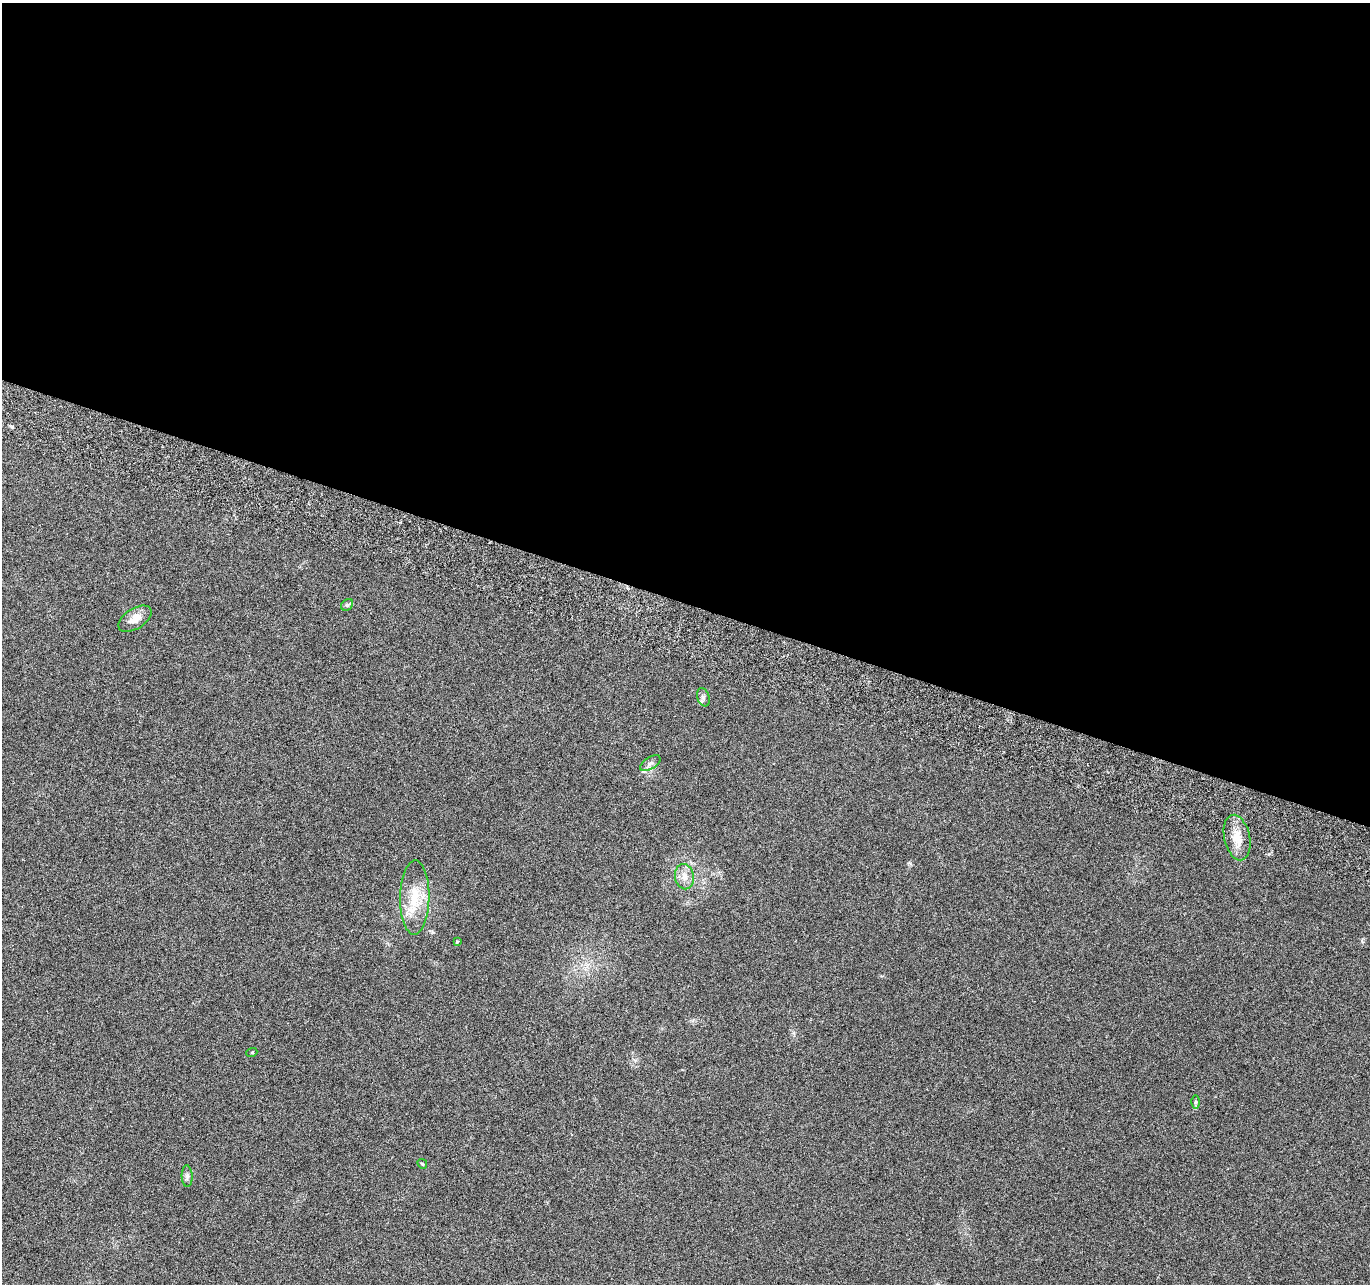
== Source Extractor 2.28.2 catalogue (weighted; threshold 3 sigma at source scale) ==
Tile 3 of 4 x 4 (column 3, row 1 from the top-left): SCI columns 2760-4127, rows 4116-5397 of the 5526 x 5730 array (HDU 1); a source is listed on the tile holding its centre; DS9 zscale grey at full resolution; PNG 1372 x 1286 px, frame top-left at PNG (2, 3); each listed source drawn as its Kron ellipse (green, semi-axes under 4 px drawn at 4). Shown black and unused: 47% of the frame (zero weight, under 3 of 6 exposures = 3% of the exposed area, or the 3 px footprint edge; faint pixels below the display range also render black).
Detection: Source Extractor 2.28.2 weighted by HDU 2 'WHT'; one run over the whole footprint, this tile lists its part. Background 0.0879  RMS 0.0055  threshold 0.0225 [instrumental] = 3 sigma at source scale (4.09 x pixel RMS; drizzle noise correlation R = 1.36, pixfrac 0.8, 0.0396/0.0396 arcsec/px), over >= 5 px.
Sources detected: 13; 1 inside a brighter listed object's ellipse — not listed separately; the other 12 listed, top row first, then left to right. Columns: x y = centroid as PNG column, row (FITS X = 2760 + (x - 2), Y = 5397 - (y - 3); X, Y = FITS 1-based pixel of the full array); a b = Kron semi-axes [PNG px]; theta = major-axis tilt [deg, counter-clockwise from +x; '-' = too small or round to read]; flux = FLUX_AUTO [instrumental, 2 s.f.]
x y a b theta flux
347 605 7 5 44 0.9
135 619 19 10 31 5.9
703 697 9 6 -73 1.5
650 763 11 6 32 1.8
1237 837 23 13 -77 8.3
684 877 13 9 -78 4.3
415 898 37 14 89 15
457 942 3 3 - 0.82
252 1052 5 3 - 0.41
1196 1102 6 4 89 0.75
422 1164 5 4 - 0.65
187 1176 11 5 -87 1.5